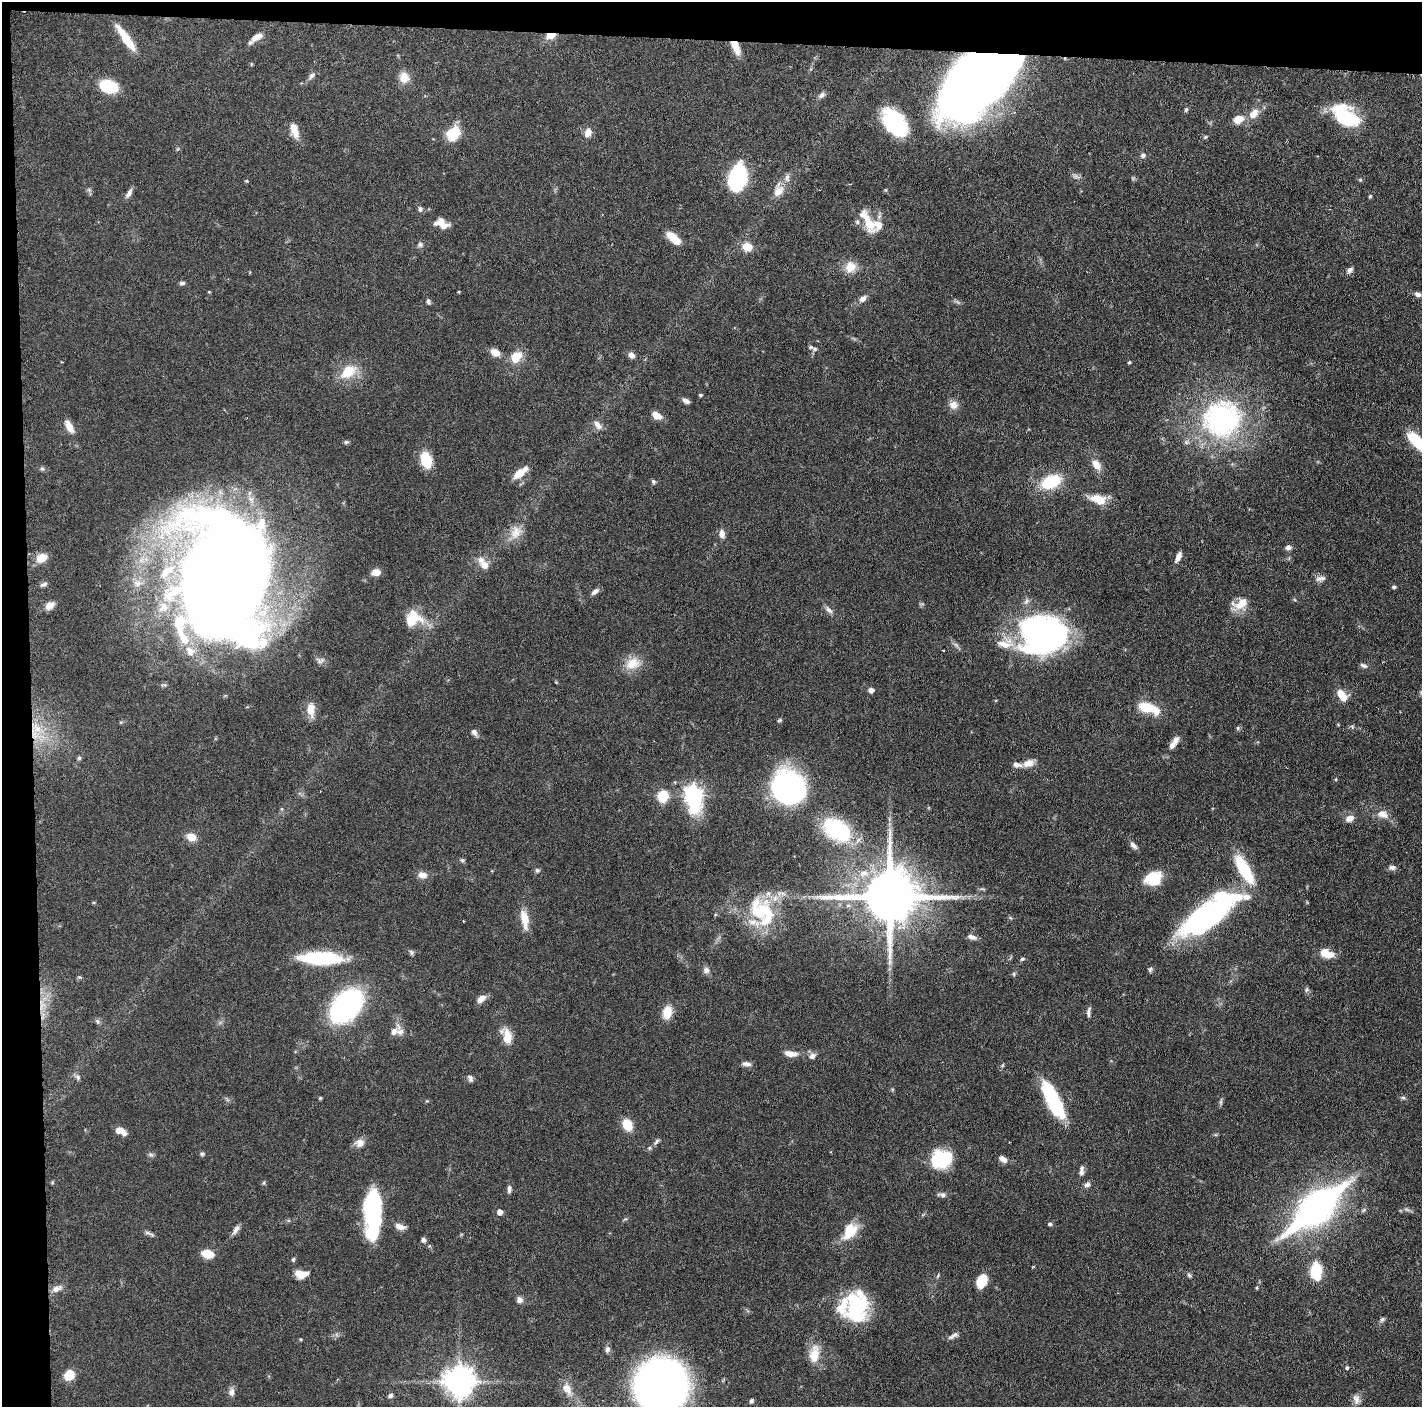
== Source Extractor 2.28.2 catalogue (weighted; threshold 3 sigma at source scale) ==
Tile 1 of 3 x 3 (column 1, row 1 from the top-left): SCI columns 7-1426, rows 2821-4225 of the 4271 x 4239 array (HDU 1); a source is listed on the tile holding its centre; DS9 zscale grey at full resolution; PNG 1424 x 1409 px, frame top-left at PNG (2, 2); no overlay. Shown black and unused: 5% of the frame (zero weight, under 3 of 6 exposures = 1% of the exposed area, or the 3 px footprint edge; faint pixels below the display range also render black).
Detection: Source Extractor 2.28.2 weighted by HDU 2 'WHT'; one run over the whole footprint, this tile lists its part. Background 0.0477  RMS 0.0026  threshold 0.0107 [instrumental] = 3 sigma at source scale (4.09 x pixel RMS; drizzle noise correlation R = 1.36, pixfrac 0.8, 0.05/0.05 arcsec/px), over >= 5 px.
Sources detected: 225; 3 too faint to see at this stretch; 10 inside a brighter object's white glare — not listed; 19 inside a brighter listed object's ellipse — not listed separately; the other 193 listed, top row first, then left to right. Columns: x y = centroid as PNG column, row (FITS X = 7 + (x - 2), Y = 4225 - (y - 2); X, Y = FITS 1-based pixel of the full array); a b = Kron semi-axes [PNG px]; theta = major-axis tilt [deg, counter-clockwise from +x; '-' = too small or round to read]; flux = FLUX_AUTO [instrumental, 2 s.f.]
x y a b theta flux
551 35 9 6 12 3.5
257 37 15 7 33 2.5
126 38 32 7 -55 6.5
736 47 18 8 -67 3.2
312 75 12 6 50 0.95
404 77 15 12 -73 2.8
978 83 71 34 48 330
108 86 16 10 -15 13
822 95 9 6 45 0.87
1186 110 7 4 63 0.42
1254 114 16 11 42 2.8
1346 116 33 17 -32 16
1238 119 12 9 25 3.1
895 123 29 17 -49 23
294 130 20 9 -74 2.9
588 132 11 8 73 2.1
454 133 12 9 55 9.7
1205 137 7 5 17 0.38
1143 155 7 6 - 0.65
1076 176 12 5 -16 0.79
737 178 22 14 74 29
1360 180 5 4 - 0.3
246 181 5 4 - 0.24
89 190 6 5 - 0.49
778 191 17 12 60 2.9
129 193 13 6 61 1.1
1370 196 5 4 - 0.35
420 209 7 6 - 0.67
868 222 31 10 -62 5.8
443 226 16 8 6 1.9
673 237 16 9 -39 3.4
420 245 7 7 - 0.66
747 247 9 8 - 3.9
850 267 12 11 - 3.8
1350 270 9 6 46 0.92
182 283 7 5 -3 0.6
209 292 4 4 - 0.23
459 292 4 3 - 0.26
1418 294 8 6 -25 0.95
863 298 9 7 44 1.3
428 302 7 5 -71 0.5
810 347 9 6 -13 0.66
495 352 10 8 -28 2.3
631 355 9 7 -30 1.2
516 357 16 12 52 4
1129 362 4 3 - 0.31
348 372 18 12 40 6.5
700 395 4 3 - 0.39
685 401 9 5 -30 1
953 405 10 9 - 2.1
656 415 10 7 -36 2.8
1222 419 36 34 19 50
598 425 14 7 -46 1.4
69 426 15 7 -62 2.6
346 442 7 5 3 0.42
1418 442 24 9 -46 11
426 460 15 10 -72 7.6
1096 465 14 9 -58 2.5
42 468 6 5 - 0.41
520 473 20 8 38 3.3
653 481 6 5 - 0.51
1051 482 19 11 21 12
1098 499 21 11 -14 4.4
516 532 20 15 59 3.7
722 534 10 7 -81 1.4
1288 547 7 6 - 1.1
1178 557 12 5 64 1.4
41 558 12 9 26 3.2
484 565 12 10 -49 2.1
224 569 110 74 -88 620
376 572 9 7 7 2.2
1320 578 15 7 9 1.2
137 583 14 10 -10 2.4
43 584 10 5 23 0.65
1394 587 5 5 - 0.44
595 591 11 6 37 0.98
1026 601 11 6 61 0.91
1241 604 21 13 38 3.9
49 605 10 8 37 2.1
829 610 11 6 -47 1.1
413 618 23 20 28 6.6
1039 633 44 32 -9 61
320 660 12 8 9 1.1
633 663 20 15 27 4.4
1364 666 10 5 -24 0.73
871 690 5 5 - 1.3
1421 692 6 5 - 0.42
1342 696 11 7 -53 5.1
1147 708 20 9 -18 9
311 709 19 10 -88 3.1
780 720 6 4 17 0.37
1352 726 6 5 - 0.41
37 728 10 9 - 2.3
1238 728 6 4 90 0.36
474 732 9 6 -57 0.92
1176 740 10 7 58 1.3
79 758 5 5 - 0.42
1028 763 15 9 16 2
1336 779 5 3 - 0.22
788 787 24 23 - 84
693 795 11 7 -84 100
663 796 9 8 - 8.2
1383 814 16 11 -17 2.5
1350 818 10 7 25 1.8
836 830 28 18 -35 22
191 837 10 8 -18 2.7
1133 845 10 6 -46 1
462 860 6 5 - 0.5
1392 867 10 6 -3 0.88
537 870 6 6 - 0.57
1244 870 37 12 -60 12
864 873 14 9 4 2.7
422 875 11 8 -14 1.9
1153 879 17 13 21 7.3
782 894 9 6 -2 0.99
890 897 17 14 2 2100
756 911 42 19 -84 10
1209 914 66 21 36 64
524 919 22 8 -79 4.3
972 937 12 6 -17 1.2
411 952 8 6 -55 0.51
1329 955 14 9 15 2.5
320 958 47 14 -2 17
1022 959 5 4 - 0.43
1150 969 7 6 - 0.5
706 970 8 8 - 1.1
1014 974 6 5 - 0.37
79 977 6 4 -11 0.35
1307 990 7 6 - 0.48
481 999 12 7 36 1.8
42 1006 14 4 62 1.7
346 1006 24 16 47 75
667 1012 15 10 79 4
1088 1012 13 4 83 0.76
97 1021 8 5 -61 0.55
394 1031 18 8 53 1.8
507 1036 17 10 -71 4.2
791 1053 15 7 -7 2.1
812 1056 10 8 41 1
746 1064 11 6 -7 1
1003 1065 6 3 70 0.3
78 1077 9 6 -53 0.7
470 1078 10 6 -67 0.77
320 1098 4 4 - 0.26
1403 1098 7 5 -21 0.47
1053 1100 44 14 -63 17
1221 1102 9 4 90 0.48
627 1124 12 9 -64 5
118 1130 9 9 - 1.3
656 1141 10 4 54 0.7
360 1143 12 11 - 1.9
202 1154 6 5 - 0.47
151 1155 8 4 -19 0.47
941 1159 20 17 7 15
1003 1159 11 7 -36 1.3
1081 1171 13 6 85 1.1
264 1183 6 4 88 0.33
1087 1185 8 6 34 0.86
509 1189 10 5 89 0.82
942 1195 12 5 -5 0.8
1316 1208 67 26 40 81
373 1211 39 15 -88 32
500 1212 5 5 - 1.8
1050 1224 5 4 - 0.51
400 1226 12 7 -19 1.7
236 1229 13 6 55 1.2
850 1231 23 14 53 6.1
151 1234 12 4 -26 0.64
423 1240 6 5 - 0.78
208 1254 14 9 -11 3.2
293 1259 6 4 -80 0.37
1316 1271 19 11 -86 8.6
301 1274 14 8 -3 3.2
1189 1275 7 5 -72 0.43
938 1276 8 2 69 0.28
982 1281 11 8 65 6.8
1257 1288 5 3 - 0.23
56 1289 14 7 20 1.7
519 1300 8 7 - 1.1
855 1308 35 26 -22 19
1382 1319 8 5 63 0.53
955 1335 10 6 5 0.93
607 1349 8 6 67 0.81
814 1354 25 12 82 4.5
1347 1368 5 4 - 0.33
69 1375 8 8 - 6
459 1381 9 9 - 420
661 1385 34 33 - 180
567 1389 18 11 -59 3
231 1392 10 7 86 1.2
390 1395 7 6 - 0.69
1356 1399 14 8 -74 1.4
751 1401 6 5 - 0.52
Overlapping masked pixels (flux is a lower limit): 4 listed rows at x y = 551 35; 736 47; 978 83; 42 1006
Isophote crosses this tile's border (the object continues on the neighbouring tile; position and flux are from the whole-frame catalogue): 4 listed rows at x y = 1418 442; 1421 692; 1316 1208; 661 1385